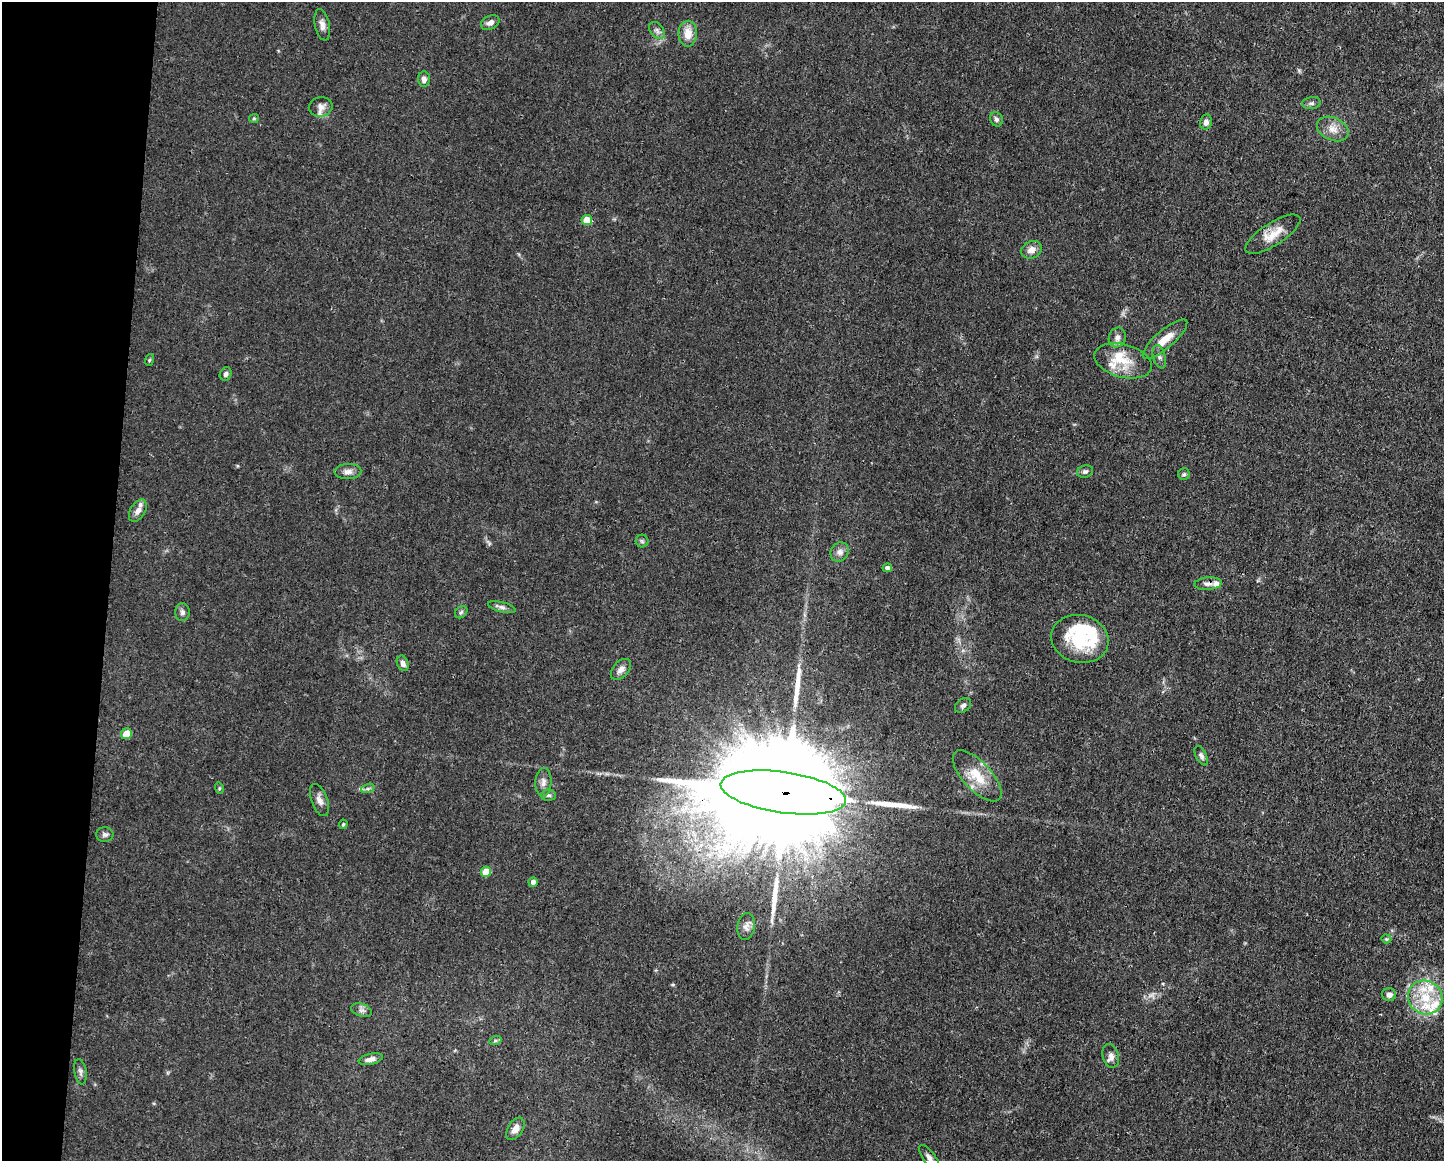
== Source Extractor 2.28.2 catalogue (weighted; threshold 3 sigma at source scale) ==
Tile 7 of 3 x 4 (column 1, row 3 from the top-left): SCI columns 112-1553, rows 1159-2317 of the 4661 x 4634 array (HDU 1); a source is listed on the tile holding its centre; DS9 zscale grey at full resolution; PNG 1446 x 1163 px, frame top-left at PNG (2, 2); each listed source drawn as its Kron ellipse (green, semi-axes under 4 px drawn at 4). Shown black and unused: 7% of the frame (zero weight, under 3 of 4 exposures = <1% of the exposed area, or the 3 px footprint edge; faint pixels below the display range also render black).
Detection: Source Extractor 2.28.2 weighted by HDU 2 'WHT'; one run over the whole footprint, this tile lists its part. Background 0.0161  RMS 0.0025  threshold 0.0115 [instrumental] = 3 sigma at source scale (4.5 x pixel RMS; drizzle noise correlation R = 1.50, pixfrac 1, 0.05/0.05 arcsec/px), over >= 5 px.
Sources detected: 74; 2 inside a brighter object's white glare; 3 long thin detections or spike segments (spike, bleed or trail) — neither listed nor drawn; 10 inside a brighter listed object's ellipse — not listed separately; the other 59 listed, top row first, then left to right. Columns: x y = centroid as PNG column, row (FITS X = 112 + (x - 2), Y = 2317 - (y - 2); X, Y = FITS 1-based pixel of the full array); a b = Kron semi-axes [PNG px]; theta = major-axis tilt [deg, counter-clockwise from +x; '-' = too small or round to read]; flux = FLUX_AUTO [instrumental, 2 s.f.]
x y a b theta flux
490 23 10 6 27 1.2
322 25 16 7 -78 1.5
657 30 9 6 -50 0.95
688 34 13 9 89 3.4
424 79 7 6 - 1.1
1311 103 9 6 7 0.72
321 107 12 9 11 1.5
254 118 5 4 - 0.32
996 119 7 6 - 0.74
1206 122 7 6 - 1.1
1333 129 16 11 -24 2.7
587 220 5 5 - 5.1
1273 234 32 11 33 4.4
1031 250 11 8 23 2
1117 338 10 8 71 1.4
1165 339 28 9 41 4.1
1159 357 12 6 -74 0.95
149 360 6 3 71 0.28
1123 361 29 16 -15 6.4
226 374 7 6 - 0.77
348 472 13 7 3 1.4
1085 472 8 6 21 0.65
1184 474 6 5 - 0.48
138 511 12 7 58 1.6
642 541 6 6 - 0.52
840 552 10 8 56 1.3
887 568 5 4 - 1
1208 584 14 6 5 1.2
502 607 14 5 -14 0.93
182 612 9 7 88 0.88
461 612 7 5 43 0.51
1080 639 29 24 -13 13
403 663 8 5 -68 1
621 669 12 8 47 1.5
963 705 9 6 41 0.8
126 734 6 5 - 4.6
1201 756 10 5 -62 0.71
977 776 32 14 -47 6.6
543 782 14 8 89 1.5
219 788 6 3 -73 0.29
368 788 7 4 19 0.55
783 792 63 20 -8 23000
549 795 7 5 -1 0.58
319 800 17 8 -70 1.5
343 824 5 3 - 0.29
105 834 9 7 0 0.81
486 872 5 5 - 5
533 882 5 4 - 1.3
746 926 13 8 83 1.2
1386 939 5 4 - 0.34
1389 995 7 6 - 1.2
1425 997 17 16 - 7
362 1010 11 6 -17 0.93
495 1041 6 4 19 0.41
1111 1056 12 8 -75 1.5
371 1059 12 5 13 1.4
80 1072 13 6 -81 0.89
515 1129 12 7 58 1.9
930 1158 16 6 -54 1.4
Overlapping masked pixels (flux is a lower limit): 2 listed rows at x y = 1208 584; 783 792
Isophote crosses this tile's border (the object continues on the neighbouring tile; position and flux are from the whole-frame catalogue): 1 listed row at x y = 930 1158